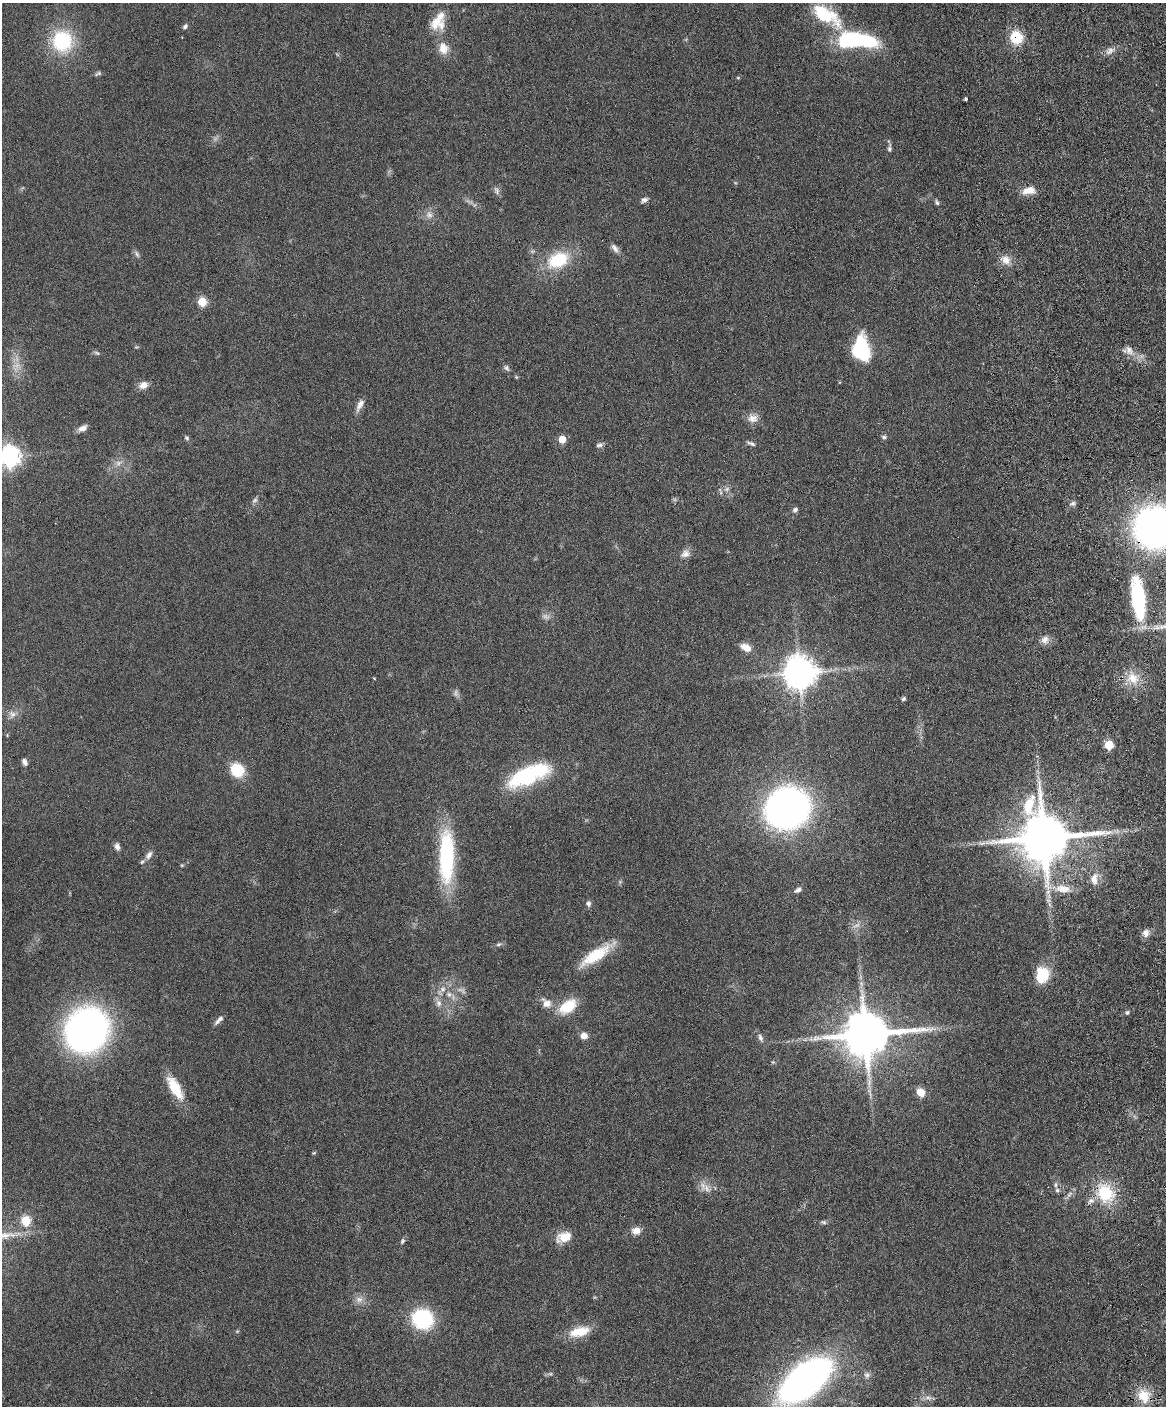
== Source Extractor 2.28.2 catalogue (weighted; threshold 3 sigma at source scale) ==
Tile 6 of 4 x 3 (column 2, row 2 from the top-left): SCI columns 1222-2385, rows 1648-3051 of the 4773 x 4594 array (HDU 1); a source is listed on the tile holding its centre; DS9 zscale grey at full resolution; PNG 1168 x 1408 px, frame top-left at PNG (2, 3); no overlay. Shown black and unused: <1% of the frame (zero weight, under 4 of 8 exposures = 3% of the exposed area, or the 3 px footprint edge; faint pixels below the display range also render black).
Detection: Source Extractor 2.28.2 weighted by HDU 2 'WHT'; one run over the whole footprint, this tile lists its part. Background 0.0807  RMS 0.0046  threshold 0.0188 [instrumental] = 3 sigma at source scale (4.09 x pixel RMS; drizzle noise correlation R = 1.36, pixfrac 0.8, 0.05/0.05 arcsec/px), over >= 5 px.
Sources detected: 111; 7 too faint to see at this stretch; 1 inside a brighter object's white glare — not listed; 4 inside a brighter listed object's ellipse — not listed separately; the other 99 listed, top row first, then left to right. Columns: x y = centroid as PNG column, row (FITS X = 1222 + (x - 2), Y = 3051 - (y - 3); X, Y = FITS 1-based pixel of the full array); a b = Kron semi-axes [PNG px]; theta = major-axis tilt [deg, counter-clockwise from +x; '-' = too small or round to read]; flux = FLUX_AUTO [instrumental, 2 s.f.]
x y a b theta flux
825 15 43 18 -31 23
435 23 24 17 -23 8.2
185 26 6 5 - 1.2
1016 37 15 14 - 11
856 40 43 14 -3 51
62 41 27 24 -82 27
443 48 16 13 -76 5.4
1110 51 10 7 41 2.2
98 73 9 5 22 0.86
738 78 4 4 - 0.44
966 99 3 3 - 0.74
889 149 8 5 90 0.95
497 190 12 6 -64 1.5
1029 190 17 9 10 4.7
644 200 9 6 26 1.5
937 203 7 4 -71 0.89
429 215 11 9 -74 2.6
615 248 13 7 -53 2
137 254 11 5 -52 1.2
558 260 28 19 25 19
1005 260 14 11 -32 4
202 302 5 5 - 19
861 349 23 14 82 29
1129 350 13 9 -58 2.9
97 353 8 4 -34 0.79
507 368 9 6 -55 1.1
143 385 12 9 22 3
360 405 18 7 64 2.7
753 418 14 11 -6 3.5
82 428 11 6 29 2.4
884 437 7 5 -16 0.88
187 438 6 5 - 0.81
562 439 5 5 - 8.7
751 443 12 4 -21 1.1
599 445 10 5 7 1.2
9 456 8 7 - 270
118 463 8 7 - 1.9
727 489 6 5 - 1
255 500 7 6 - 1.1
1073 503 8 6 15 1.1
795 510 7 6 - 1.2
1155 527 26 25 - 260
685 554 14 10 33 2.8
1138 598 47 15 -83 38
1045 640 11 10 - 2.6
746 648 13 8 -29 4.4
800 673 9 9 - 860
374 678 5 3 - 0.28
1133 678 18 13 -52 7
903 699 5 4 - 0.87
12 714 11 10 - 2.5
1109 745 5 5 - 17
24 762 8 5 -63 1.6
237 770 15 13 -50 13
529 775 50 19 24 38
787 808 26 23 27 330
1044 838 15 14 - 2700
117 846 9 6 -67 1.6
149 855 12 7 55 2
446 857 50 14 89 53
182 865 5 4 - 0.45
1094 879 16 9 83 4.2
1063 889 20 10 -4 6.8
798 890 10 5 23 1.6
588 904 8 7 - 1.3
1146 933 10 9 - 2.4
498 944 7 5 20 0.83
596 955 42 12 34 16
1042 975 20 16 83 12
443 989 10 9 - 2.6
439 1003 10 7 -80 2.2
547 1003 14 10 -45 3.9
568 1006 24 14 36 11
1127 1013 6 4 61 0.71
219 1020 13 4 44 1.7
87 1030 32 29 54 200
865 1034 14 12 5 2300
584 1036 6 6 - 3.6
760 1037 10 5 -65 1.5
773 1062 5 5 - 0.54
175 1088 33 12 -59 11
920 1092 9 8 - 5.3
314 1153 5 4 - 0.5
1056 1185 8 4 82 0.84
706 1188 17 7 -59 3
1057 1190 7 5 -15 1
1105 1193 25 19 -63 18
26 1221 5 5 - 24
823 1222 8 5 -17 0.84
636 1231 12 10 13 3.3
564 1237 18 11 20 6.9
402 1241 8 5 61 0.87
359 1299 11 9 -2 2.7
422 1319 15 14 - 45
237 1331 5 4 - 0.51
579 1332 28 12 14 9.2
867 1375 9 8 - 1.6
805 1380 42 21 40 270
1144 1396 20 17 -59 9
Overlapping masked pixels (flux is a lower limit): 3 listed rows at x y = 1016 37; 1155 527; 1044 838
Isophote crosses this tile's border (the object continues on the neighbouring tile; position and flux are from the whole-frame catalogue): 2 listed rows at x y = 9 456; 1155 527